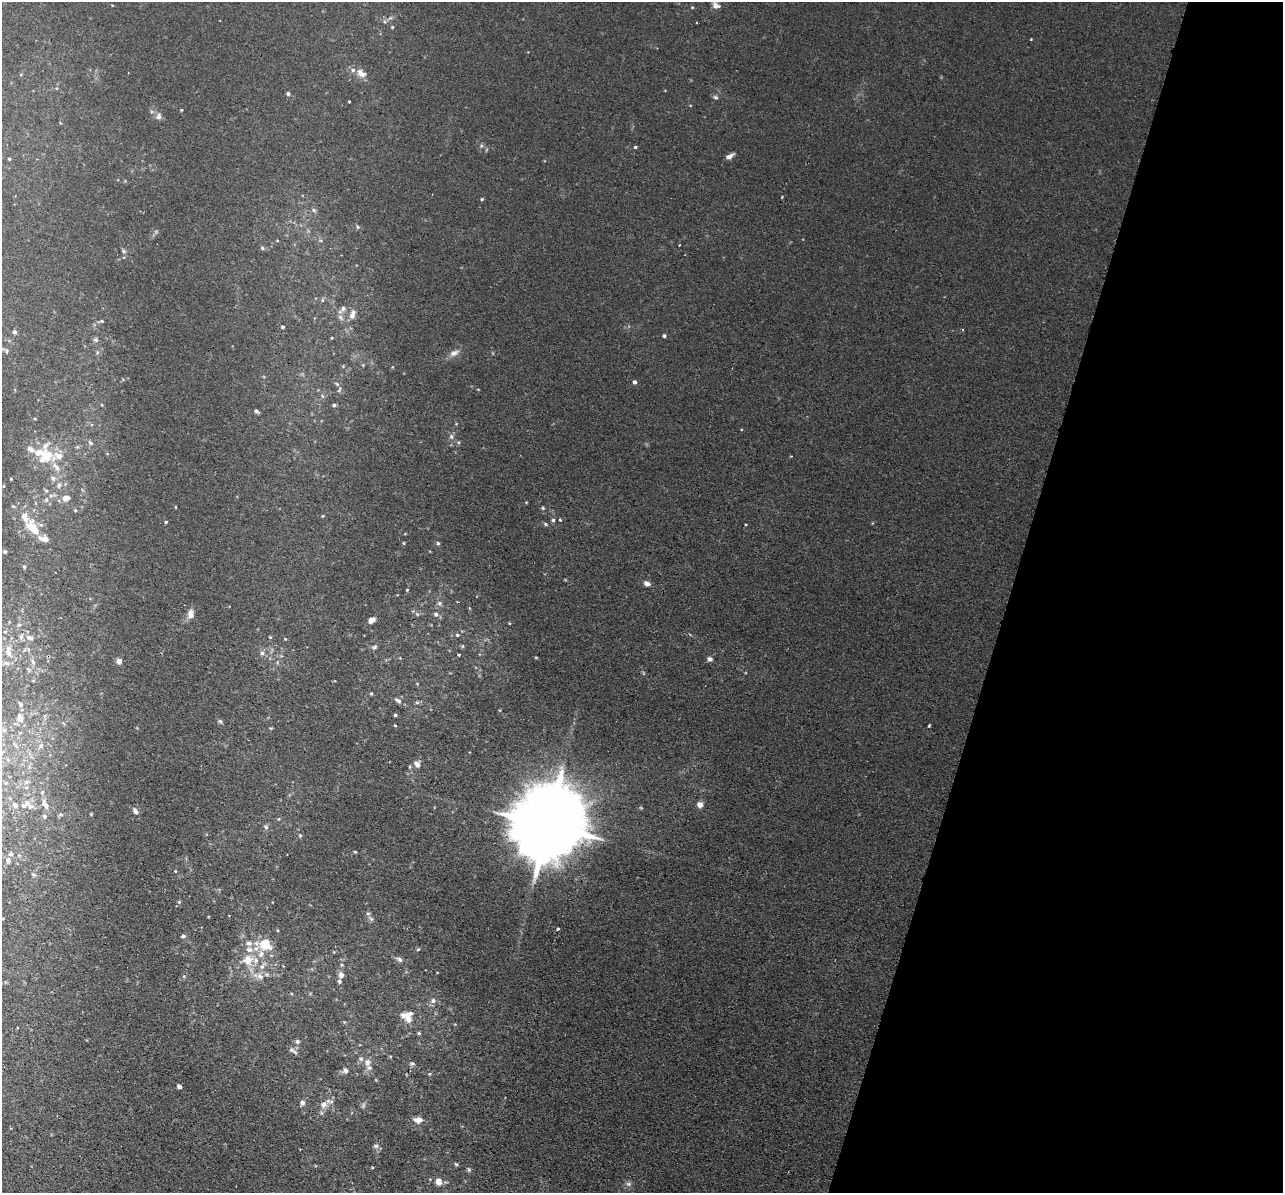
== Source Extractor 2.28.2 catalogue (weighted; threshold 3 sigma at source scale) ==
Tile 8 of 4 x 4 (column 4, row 2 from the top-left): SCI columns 3860-5140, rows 2690-3880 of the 5157 x 5256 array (HDU 1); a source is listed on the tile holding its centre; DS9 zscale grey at full resolution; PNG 1285 x 1195 px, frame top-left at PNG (2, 2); no overlay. Shown black and unused: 21% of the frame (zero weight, under 2 of 3 exposures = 3% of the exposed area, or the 3 px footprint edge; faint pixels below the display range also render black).
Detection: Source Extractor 2.28.2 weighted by HDU 2 'WHT'; one run over the whole footprint, this tile lists its part. Background 0.0199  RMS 0.0051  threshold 0.0229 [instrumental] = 3 sigma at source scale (4.5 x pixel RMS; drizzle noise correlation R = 1.50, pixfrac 1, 0.05/0.05 arcsec/px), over >= 5 px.
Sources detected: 157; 3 too faint to see at this stretch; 1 cosmic-ray / hot-pixel residue — not listed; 21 inside a brighter listed object's ellipse — not listed separately; the other 132 listed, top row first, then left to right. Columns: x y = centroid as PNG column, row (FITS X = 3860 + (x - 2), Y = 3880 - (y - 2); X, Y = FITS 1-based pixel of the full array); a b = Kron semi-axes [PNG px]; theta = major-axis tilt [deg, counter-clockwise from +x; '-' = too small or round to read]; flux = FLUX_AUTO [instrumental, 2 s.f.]
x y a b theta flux
716 5 13 9 -41 3.2
692 7 4 3 - 0.43
392 27 4 4 - 0.51
1031 39 3 2 - 0.73
361 73 14 9 -35 3.7
288 94 5 4 - 1
715 97 7 5 -29 1
349 101 3 3 - 1.1
181 110 3 3 - 0.45
159 116 9 7 86 1.9
635 147 4 4 - 0.58
729 156 9 5 26 2
9 159 4 3 - 0.51
482 199 4 3 - 0.6
314 210 6 5 - 0.95
358 227 5 5 - 0.64
262 248 6 5 - 0.78
123 251 6 4 -28 0.91
343 308 7 6 - 1.5
352 315 13 6 70 2.5
340 317 7 5 -48 1.3
101 321 5 4 - 0.76
283 327 4 4 - 0.96
14 332 5 5 - 1.1
664 336 4 4 - 0.98
96 340 6 5 - 0.95
7 351 6 4 90 0.66
454 353 14 7 24 2.8
634 382 4 4 - 1.5
337 384 7 4 -44 0.86
334 405 4 4 - 0.96
256 411 6 4 -34 1.2
451 436 7 5 90 1.4
90 443 7 4 -44 0.97
31 449 10 7 -34 2.5
47 456 21 14 88 16
53 478 7 6 - 1.3
11 479 3 3 - 0.42
59 485 8 5 79 1.4
66 498 8 6 7 2.8
46 500 6 6 - 1.1
13 506 5 4 - 0.62
176 507 4 2 - 0.4
543 508 5 4 - 0.58
75 510 4 4 - 0.57
323 516 4 4 - 0.47
553 520 5 4 - 0.91
560 520 4 3 - 0.44
166 522 4 3 - 0.6
545 524 6 4 -25 0.73
33 528 20 10 -55 10
404 543 5 3 - 0.49
438 543 5 4 - 0.78
5 551 4 4 - 0.97
24 567 5 4 - 0.56
647 583 7 6 - 2.1
407 590 3 3 - 0.47
440 603 7 6 - 1.1
469 608 3 3 - 0.39
190 614 13 8 84 3
417 614 6 4 -45 0.66
436 614 6 6 - 1.3
372 620 8 5 39 2.7
19 625 6 5 - 0.84
457 635 5 4 - 0.74
270 637 4 4 - 0.6
29 638 11 6 -24 1.9
285 639 3 3 - 0.39
374 647 8 5 22 1.1
8 653 13 8 -73 3.8
262 653 6 5 - 1.4
459 655 4 3 - 0.48
536 657 6 3 -19 0.44
710 659 6 6 - 1.7
119 661 6 5 - 2.7
33 662 6 5 - 0.99
371 693 4 4 - 0.53
398 700 10 5 -36 2
417 702 6 4 -1 0.82
20 704 6 5 - 1.1
395 715 4 3 - 0.71
20 718 10 8 -82 3.1
220 721 6 5 - 0.95
395 725 4 3 - 0.41
929 725 3 3 - 0.96
271 728 5 4 - 0.52
4 730 6 5 - 0.84
417 764 9 7 -54 2.2
27 782 7 5 29 1
6 783 6 5 - 0.89
27 803 18 7 -43 3.4
45 804 15 7 -60 3
15 805 9 6 -45 1.9
700 805 5 4 - 5.1
135 811 9 5 -63 1.6
61 814 6 5 - 0.81
45 816 5 5 - 1.1
548 825 25 17 70 7700
266 827 6 5 - 1.1
300 835 5 4 - 0.64
355 852 4 3 - 0.51
8 861 8 5 -89 1.3
175 871 3 3 - 0.39
34 875 6 4 -19 0.65
179 902 5 4 - 0.52
371 919 7 5 -44 1
558 929 3 3 - 0.91
183 936 6 4 10 0.81
249 943 9 7 -5 2.3
265 945 14 12 -29 12
418 949 4 4 - 0.53
400 959 7 5 -36 1.4
248 960 17 16 - 9.4
341 975 7 7 - 1.9
260 976 10 8 -43 3.2
433 1001 6 6 - 1.6
408 1018 13 7 -70 4
419 1033 4 4 - 0.59
297 1042 6 5 - 1.2
295 1052 11 5 -46 1.4
367 1062 11 8 -75 3
412 1063 6 5 - 0.94
345 1071 8 6 -74 1.6
429 1074 4 3 - 0.42
179 1086 4 4 - 2.5
302 1102 5 5 - 2.1
323 1105 9 8 - 2.9
418 1120 10 7 1 3.8
376 1146 7 6 - 1.4
456 1164 5 4 - 0.63
469 1170 5 5 - 0.74
438 1181 7 6 - 4.1
Overlapping masked pixels (flux is a lower limit): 1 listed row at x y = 548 825
Isophote crosses this tile's border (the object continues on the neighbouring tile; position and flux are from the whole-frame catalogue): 1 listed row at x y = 716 5